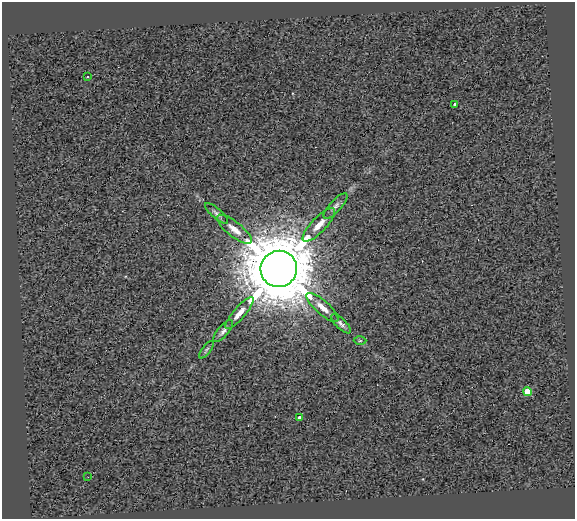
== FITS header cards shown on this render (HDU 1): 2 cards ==
NAXIS1  =                  573
NAXIS2  =                  517

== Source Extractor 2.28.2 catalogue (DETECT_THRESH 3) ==
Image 573 x 517 px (HDU 1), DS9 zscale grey, 1 PNG px = 1 image px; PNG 577 x 521 px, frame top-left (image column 1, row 517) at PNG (2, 2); each listed source drawn as its Kron ellipse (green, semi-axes under 4 px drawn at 4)
Background 0.521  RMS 2.6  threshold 7.87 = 3 sigma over >= 5 px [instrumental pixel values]
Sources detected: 16; all 16 listed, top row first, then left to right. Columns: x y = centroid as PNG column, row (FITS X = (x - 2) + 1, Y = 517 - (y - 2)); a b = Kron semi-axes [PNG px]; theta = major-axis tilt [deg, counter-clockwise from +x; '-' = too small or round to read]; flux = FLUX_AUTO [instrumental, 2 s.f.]
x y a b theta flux
87 77 3 2 - 2.1e+02
455 104 4 3 - 5.3e+02
336 206 16 6 48 8.3e+02
217 213 15 5 -41 6.3e+02
319 225 22 7 46 2.1e+03
234 229 21 7 -39 2.1e+03
279 269 18 18 - 2.0e+06
322 307 20 6 -42 1.8e+03
239 313 20 6 49 1.7e+03
341 324 13 5 -43 6.4e+02
223 331 13 5 50 7.2e+02
360 341 6 4 1 2.3e+02
207 350 10 4 51 3.4e+02
527 392 4 4 - 4.4e+03
299 418 4 3 - 3.1e+02
88 477 3 2 - 1.5e+02